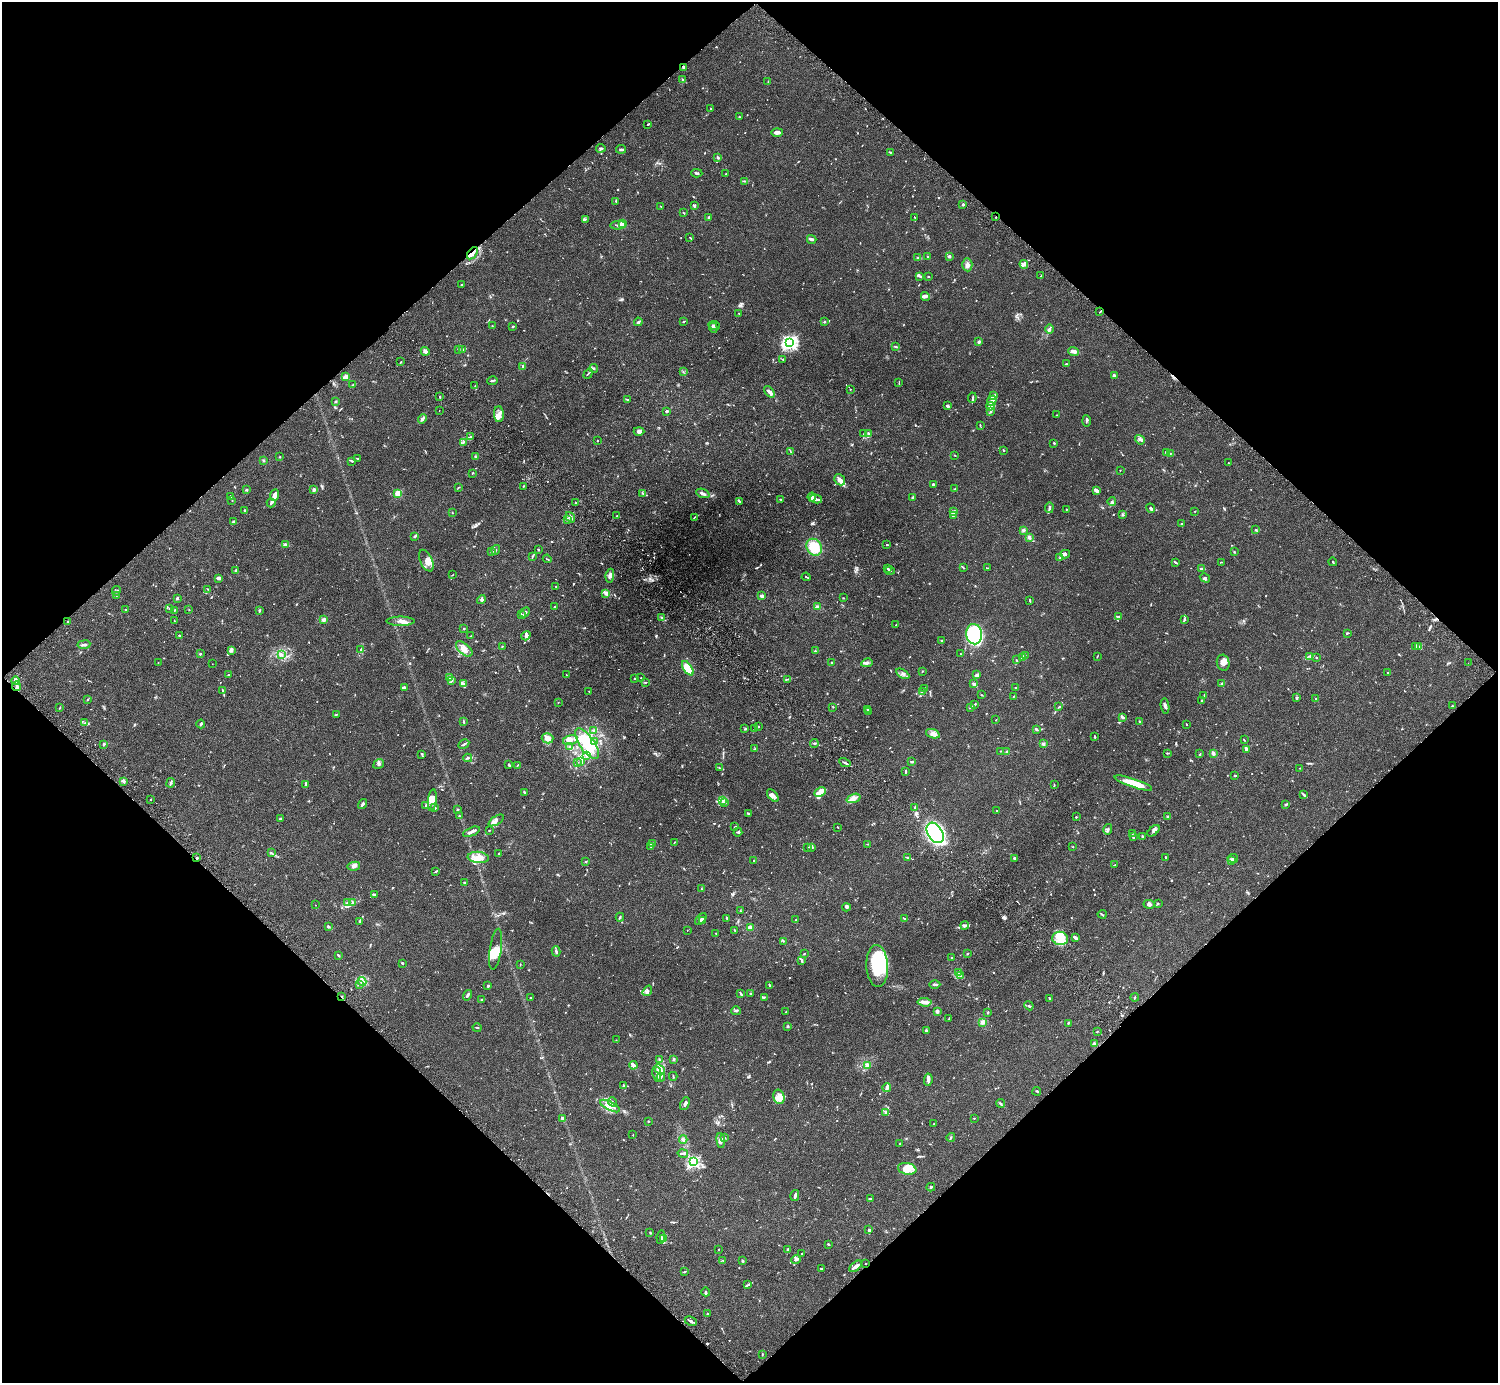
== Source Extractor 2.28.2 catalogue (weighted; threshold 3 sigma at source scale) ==
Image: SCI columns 45-6026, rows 206-5729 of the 6074 x 6074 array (HDU 1 of 3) = the unmasked area's bounding box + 8 px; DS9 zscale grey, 4 x 4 block average (1 PNG px = mean of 4 x 4 image px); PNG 1500 x 1385 px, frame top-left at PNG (2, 2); each listed source drawn as its Kron ellipse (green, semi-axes under 4 px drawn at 4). Shown black and unused: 50% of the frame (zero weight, under 3 of 6 exposures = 3% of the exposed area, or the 3 px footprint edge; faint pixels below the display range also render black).
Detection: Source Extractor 2.28.2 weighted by HDU 2 'WHT'. Background 0.0198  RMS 0.002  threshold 0.00834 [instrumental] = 3 sigma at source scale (4.09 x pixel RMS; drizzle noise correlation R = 1.36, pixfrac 0.8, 0.05/0.05 arcsec/px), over >= 5 px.
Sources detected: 1144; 5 too faint to see at this stretch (4 x 4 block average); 6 inside a brighter object's white glare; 6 cosmic-ray / hot-pixel residue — neither listed nor drawn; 53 coinciding with a brighter row at this scale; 90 inside a brighter listed object's ellipse — not listed separately; of the other 984, all 500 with FLUX_AUTO >= 0.566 (the completeness limit of this list) listed and drawn (484 fainter detections not listed), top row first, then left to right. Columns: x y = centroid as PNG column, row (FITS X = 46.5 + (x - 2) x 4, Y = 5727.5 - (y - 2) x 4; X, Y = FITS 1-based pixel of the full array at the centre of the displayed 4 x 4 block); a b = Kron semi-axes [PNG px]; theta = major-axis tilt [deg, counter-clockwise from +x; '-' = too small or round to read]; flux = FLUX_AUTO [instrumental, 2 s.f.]
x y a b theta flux
684 67 4 2 - 1
683 79 4 2 - 0.92
768 82 4 2 - 1.3
710 108 2 2 - 0.62
739 117 2 2 - 0.93
648 124 3 2 - 1.1
777 132 6 2 1 5.7
601 148 4 3 - 1.8
621 149 5 2 - 1.4
890 152 3 2 - 1.2
718 157 3 2 - 2.3
697 173 5 2 - 1.9
726 174 2 2 - 0.95
745 181 3 2 - 0.79
616 201 3 2 - 1.4
963 204 3 2 - 1.1
660 206 2 2 - 0.72
694 206 3 2 - 1.6
683 212 2 2 - 0.59
709 217 3 2 - 1.4
914 217 3 2 - 0.68
996 217 2 2 - 1.7
585 219 3 2 - 0.75
622 224 2 2 - 18
618 225 8 3 3 2.5
690 237 2 2 - 0.67
812 239 5 2 - 2.5
472 253 7 3 55 4.8
949 256 3 2 - 2.4
928 257 2 2 - 0.67
918 258 4 3 - 1.5
1024 264 4 3 - 2.6
967 265 6 5 - 4.9
919 276 4 2 - 1.6
928 276 2 2 - 1.2
1041 276 3 2 - 1.2
461 285 2 2 - 0.9
925 296 4 3 - 2.2
1100 312 2 2 - 0.72
739 313 2 2 - 0.63
638 322 4 2 - 2.5
683 322 2 2 - 0.72
824 322 2 2 - 3
714 325 6 2 -9 2.1
492 326 2 2 - 0.71
513 327 2 2 - 1.4
713 328 5 2 - 1.6
1049 329 4 3 - 2.1
979 342 3 2 - 3.3
790 343 3 3 - 330
896 347 4 2 - 1.5
459 349 3 2 - 0.96
462 349 3 2 - 0.97
425 351 4 3 - 5.4
1074 351 5 2 - 9.2
783 359 2 2 - 0.79
401 362 2 2 - 0.81
1066 364 4 2 - 1.2
523 366 3 2 - 1.7
594 368 4 3 - 1.5
683 372 3 2 - 0.82
588 374 5 2 - 0.96
1114 375 2 2 - 3.8
345 377 3 2 - 13
492 381 5 2 - 1.6
899 383 3 2 - 0.74
353 384 3 2 - 1
475 386 2 2 - 0.65
850 389 2 2 - 0.57
769 392 6 2 -47 6
993 396 3 2 - 1.2
440 397 2 2 - 1.4
972 398 5 2 - 1.3
627 399 3 2 - 0.82
336 401 2 2 - 2.2
992 401 5 4 - 4.8
947 406 3 2 - 2.9
990 406 4 3 - 2.7
439 410 2 2 - 0.6
666 411 3 2 - 2.1
991 411 2 2 - 0.88
499 414 8 5 -87 6.3
1056 415 2 2 - 1.1
422 419 5 3 - 3.2
1086 421 6 2 -89 1.1
980 425 2 2 - 0.95
639 431 5 3 - 4
864 434 3 2 - 1.1
869 434 2 2 - 0.75
470 437 3 2 - 1.1
1140 440 5 2 - 2
597 441 2 2 - 0.63
464 442 4 2 - 1.1
1054 443 3 2 - 0.98
1004 450 2 2 - 1.3
790 451 3 2 - 0.68
1166 452 4 2 - 1.6
1170 453 2 2 - 0.71
955 455 2 2 - 0.65
475 456 3 2 - 1
280 457 2 2 - 0.7
357 458 2 2 - 0.79
263 460 3 2 - 1.1
352 461 2 2 - 1.1
1228 463 2 2 - 0.73
1120 470 2 2 - 1.3
472 473 3 2 - 0.79
840 480 6 5 - 6.4
933 484 3 2 - 2
523 486 2 2 - 0.75
458 488 3 2 - 0.79
954 489 2 2 - 0.78
246 490 3 2 - 1.1
314 490 3 3 - 3.1
1097 491 4 3 - 3.1
398 493 2 2 - 48
643 493 3 2 - 0.89
703 493 7 3 -21 3.1
275 495 6 4 68 5.7
231 496 3 2 - 0.93
812 497 4 3 - 5.9
912 498 3 3 - 1.3
780 499 4 2 - 0.74
816 499 6 2 -12 3.5
232 500 2 2 - 0.71
739 501 4 2 - 1.3
1112 501 4 2 - 1.7
271 503 4 2 - 1.8
575 503 2 2 - 0.7
1049 508 5 2 - 2.1
1151 508 5 2 - 1.6
1066 509 2 2 - 0.82
245 510 2 2 - 1.3
1195 511 2 2 - 0.72
452 512 2 2 - 0.75
953 512 4 3 - 4.6
1122 514 3 2 - 1.1
953 515 2 2 - 0.89
617 516 2 2 - 0.72
570 517 5 3 - 4.5
695 517 3 2 - 0.89
567 519 4 3 - 2.3
233 522 3 2 - 2.3
1181 524 2 2 - 1.1
1023 530 3 3 - 2.1
1256 530 2 2 - 0.74
414 536 2 2 - 2.7
1029 537 2 2 - 4.9
285 545 2 2 - 0.71
887 545 2 2 - 0.73
814 547 9 7 -56 26
496 550 5 2 - 1.4
538 550 2 2 - 1.3
491 551 3 2 - 0.94
1234 552 3 2 - 0.68
1065 554 5 3 - 2.4
533 556 3 2 - 0.62
1060 558 3 2 - 1.4
547 559 4 2 - 1.1
426 561 11 6 -66 7.6
1175 562 4 2 - 1.4
1221 562 3 2 - 0.61
1333 562 4 2 - 0.86
888 568 4 2 - 0.89
963 568 3 2 - 0.75
987 568 3 2 - 0.72
1201 569 4 2 - 2.4
236 570 3 2 - 1
890 570 5 2 - 1.5
452 575 3 2 - 0.57
610 576 7 3 81 3.5
806 577 4 2 - 1.1
218 578 3 3 - 4
1205 578 5 3 - 2.6
556 586 2 2 - 0.72
207 589 3 2 - 0.63
116 591 5 2 - 1.1
606 593 3 2 - 7.9
116 596 4 2 - 0.63
762 596 2 2 - 6.1
177 598 2 2 - 9.5
843 598 2 2 - 0.66
481 600 5 2 - 1.7
1030 601 3 2 - 0.92
555 607 2 2 - 2
817 607 2 2 - 24
125 609 3 2 - 0.62
169 609 2 2 - 0.63
174 610 2 2 - 0.95
189 610 2 2 - 0.58
259 611 2 2 - 1.9
525 612 5 2 - 2.6
521 614 3 2 - 0.89
1119 616 2 2 - 1.2
662 617 4 2 - 1.2
1184 619 3 2 - 1.3
174 620 2 2 - 0.66
324 620 2 2 - 20
401 621 14 4 0 6.2
68 622 3 3 - 1.7
896 625 2 2 - 0.68
464 629 2 2 - 1.5
1347 633 3 2 - 1.7
974 634 10 8 -86 180
180 636 3 2 - 1.7
471 636 2 2 - 0.97
526 636 5 4 - 2.5
942 640 2 2 - 0.72
84 645 6 2 7 2.8
503 646 3 2 - 0.83
1416 646 3 2 - 0.66
1418 647 2 2 - 2.6
464 649 10 5 -41 9.7
231 650 3 3 - 3
361 650 3 2 - 1.4
815 651 3 2 - 1.4
200 654 4 2 - 0.94
281 654 4 3 - 2.3
961 654 3 2 - 0.96
1025 655 2 2 - 0.69
1309 656 3 2 - 1.6
1023 657 2 2 - 16
1097 657 3 2 - 0.71
1316 658 2 2 - 2.1
1016 660 3 2 - 0.63
832 662 3 2 - 0.93
158 663 2 2 - 0.6
867 663 6 2 11 2.5
1223 663 8 6 -75 6.6
1468 663 2 2 - 0.65
212 664 2 2 - 0.62
688 668 8 4 -57 30
922 671 2 2 - 0.81
1388 673 3 2 - 1.3
903 674 7 3 -33 2.9
228 675 2 2 - 1
566 675 3 2 - 0.57
976 675 4 2 - 2
449 677 3 3 - 2.4
635 678 2 2 - 0.81
641 678 2 2 - 1.4
788 679 3 2 - 1.4
452 680 3 2 - 0.79
16 681 4 3 - 3.2
645 682 3 2 - 0.7
1222 683 3 2 - 1.1
464 684 4 3 - 2.1
974 684 3 2 - 3.9
16 686 5 2 - 3
404 687 3 2 - 3
1015 688 2 2 - 1.1
924 689 4 2 - 1.2
223 691 3 2 - 1
589 691 3 2 - 0.57
922 691 3 2 - 1.5
981 695 2 2 - 0.97
1204 695 2 2 - 0.71
1014 696 2 2 - 0.63
1297 698 3 2 - 1
88 699 2 2 - 0.66
1316 699 3 2 - 1.1
1202 701 3 2 - 0.64
558 702 2 2 - 0.62
975 704 3 2 - 0.75
1165 706 7 2 -81 2.7
1452 706 2 2 - 0.89
833 707 3 2 - 0.66
1059 707 3 2 - 1.1
60 708 3 2 - 0.76
970 708 2 2 - 0.57
868 710 3 2 - 1.5
869 712 2 2 - 1.3
336 714 3 2 - 0.76
1123 717 3 2 - 2.3
996 720 2 2 - 0.7
463 722 2 2 - 0.59
1139 722 4 2 - 1.2
85 723 4 2 - 1.1
201 724 4 2 - 1.7
1186 724 2 2 - 0.81
758 726 3 2 - 1.2
755 728 3 3 - 1.5
745 729 3 2 - 1.2
1036 729 3 2 - 2.3
594 730 2 2 - 2.1
933 734 7 4 -19 6.4
1095 737 3 2 - 1
548 738 6 5 - 8.5
570 740 7 4 13 5.9
1244 740 3 2 - 0.72
595 742 3 2 - 0.96
814 743 4 2 - 1.1
104 744 2 2 - 2
464 744 6 2 29 2.5
587 744 18 7 -55 31
1043 744 2 2 - 3.3
570 747 2 2 - 0.6
755 749 3 2 - 0.7
1246 750 3 2 - 4.4
1000 751 2 2 - 0.7
1007 751 4 2 - 1.2
1167 753 3 2 - 1.3
1213 753 4 2 - 2.2
422 754 4 2 - 1.2
1200 754 3 2 - 0.86
586 755 2 2 - 0.9
468 758 4 2 - 1.8
581 761 3 2 - 0.65
911 762 3 2 - 1.1
577 763 3 2 - 0.7
845 763 6 2 -28 2.3
379 764 6 3 33 2.5
509 764 2 2 - 1.3
517 765 2 2 - 1
719 768 3 2 - 0.95
1300 768 2 2 - 0.67
905 771 4 2 - 1.5
1235 775 2 2 - 1.6
123 781 4 2 - 2.9
171 783 5 2 - 1.7
1133 783 20 4 -19 24
306 784 4 3 - 2.1
1054 785 3 2 - 0.7
820 792 6 4 25 7.4
524 793 3 2 - 1.1
1304 794 4 3 - 1.6
773 795 7 4 -50 4
853 798 7 3 19 8.3
150 800 2 2 - 0.94
432 800 11 4 83 7.5
722 801 3 2 - 1.7
725 802 3 2 - 1.4
363 804 5 3 - 1.7
426 805 4 2 - 1.7
1285 805 3 2 - 1.2
915 807 2 2 - 1.4
435 808 2 2 - 1.3
458 810 2 2 - 1.4
997 811 2 2 - 0.68
748 813 3 2 - 1.1
459 816 3 2 - 1.1
1168 816 3 2 - 1.3
1076 817 2 2 - 0.86
281 819 4 2 - 1.1
496 820 8 3 33 3.3
735 827 4 2 - 0.78
838 827 2 2 - 0.64
1108 829 5 2 - 2.1
489 830 2 2 - 0.85
1153 831 7 3 42 3
471 832 9 2 23 3.4
738 832 4 2 - 1.9
935 833 11 7 -58 150
1132 833 2 2 - 0.58
1134 836 3 2 - 1.4
1142 836 3 2 - 0.91
675 842 3 2 - 0.69
652 844 3 2 - 2
868 844 2 2 - 0.63
651 847 2 2 - 1.2
808 847 3 2 - 0.87
812 847 3 2 - 1.4
1073 847 2 2 - 0.6
271 853 3 2 - 1.1
499 853 2 2 - 0.71
478 857 10 5 -6 12
1165 857 3 2 - 1.2
197 858 3 2 - 1.3
908 858 4 2 - 1.4
1014 858 2 2 - 2.5
1233 858 5 2 - 2.2
585 861 3 2 - 0.69
754 861 3 2 - 1
1231 861 2 2 - 0.64
1114 865 2 2 - 0.63
354 866 6 3 11 3
436 871 3 2 - 1.4
465 883 3 2 - 1.2
701 889 3 2 - 0.73
374 894 3 3 - 1.2
348 902 3 2 - 1.4
353 902 3 2 - 1.2
1158 903 2 2 - 0.77
1149 904 5 3 - 2.4
315 905 2 2 - 0.6
846 907 4 3 - 2
740 911 2 2 - 0.58
1102 914 4 2 - 1.2
620 917 4 2 - 1.2
727 918 3 2 - 0.79
701 919 7 2 45 2.1
905 919 2 2 - 1
796 920 2 2 - 0.62
702 921 3 2 - 0.98
360 922 4 2 - 2
328 926 3 2 - 2.3
965 926 4 3 - 2.2
750 928 2 2 - 35
687 930 2 2 - 0.59
735 930 3 2 - 0.73
716 933 2 2 - 0.83
1060 938 8 6 -17 13
1075 938 3 2 - 5.2
783 941 3 2 - 0.62
496 949 20 6 81 12
556 951 5 2 - 2.1
968 953 3 2 - 1.1
804 954 2 2 - 0.98
338 955 4 2 - 0.93
951 958 2 2 - 1.5
802 960 3 2 - 2
402 963 3 2 - 0.83
520 965 2 2 - 0.57
877 966 21 11 -87 79
958 972 3 2 - 0.84
960 976 3 2 - 0.78
362 981 4 3 - 3.2
359 984 3 2 - 0.88
935 984 5 2 - 2.4
770 985 4 2 - 1.5
488 986 2 2 - 2.9
647 991 6 3 55 3.1
741 994 3 2 - 1.2
750 994 2 2 - 2.2
468 995 5 2 - 2.8
342 997 2 2 - 3
764 997 3 2 - 1.3
530 998 2 2 - 0.66
1049 998 2 2 - 1.2
1135 998 4 2 - 1.3
482 1000 4 2 - 1.2
925 1002 7 4 -6 4.8
1029 1006 5 2 - 1.3
736 1011 5 2 - 2.3
937 1011 2 2 - 6
786 1012 3 2 - 0.62
988 1012 2 2 - 0.7
949 1019 3 2 - 1.7
982 1022 4 3 - 4.3
1068 1023 2 2 - 1.3
788 1026 2 2 - 7.6
477 1028 4 2 - 0.93
926 1031 3 2 - 1.3
1097 1031 2 2 - 0.86
616 1040 2 2 - 0.59
1094 1044 4 3 - 2
673 1059 2 2 - 1.7
659 1060 3 2 - 1.1
633 1065 4 2 - 6.6
867 1066 3 2 - 1.6
660 1069 6 3 -41 7.8
657 1074 8 2 -81 3
673 1076 4 2 - 0.93
661 1077 4 2 - 1.3
928 1080 6 3 83 4.5
623 1085 3 2 - 0.72
887 1088 4 2 - 3.9
1037 1091 4 2 - 0.73
779 1097 7 5 -74 7.2
612 1102 5 2 - 1.8
1000 1103 4 2 - 1.5
685 1104 7 3 67 3.1
610 1106 11 4 -27 8.6
885 1112 2 2 - 0.66
562 1118 3 2 - 1.9
974 1118 2 2 - 2.2
648 1121 2 2 - 0.58
934 1124 2 2 - 0.65
633 1135 2 2 - 0.61
724 1137 4 3 - 1.7
951 1137 4 2 - 1.4
683 1139 4 2 - 1.8
721 1140 7 4 -85 3.9
900 1143 2 2 - 1.2
683 1153 5 2 - 2
693 1162 2 2 - 180
907 1169 9 6 -11 13
931 1187 4 2 - 1.5
795 1196 5 2 - 3
871 1199 3 2 - 1.3
869 1230 4 2 - 1.9
650 1232 3 2 - 0.76
661 1237 7 2 84 3
663 1238 4 2 - 1.9
828 1244 3 2 - 1.4
719 1249 2 2 - 0.57
787 1250 2 2 - 0.89
801 1254 2 2 - 0.59
796 1259 4 3 - 3.3
723 1260 3 2 - 0.58
742 1261 3 2 - 1.3
865 1264 2 2 - 0.82
856 1266 7 2 38 6
822 1269 3 2 - 2.6
685 1271 4 2 - 1
748 1285 4 2 - 1.5
706 1292 4 2 - 1.1
707 1314 2 2 - 1.3
691 1321 6 2 -26 2.5
762 1355 3 2 - 0.69
Overlapping masked pixels (flux is a lower limit): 4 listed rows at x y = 996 217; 472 253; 197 858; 342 997
Diffuse or blended objects may show on this block-average render without a row.